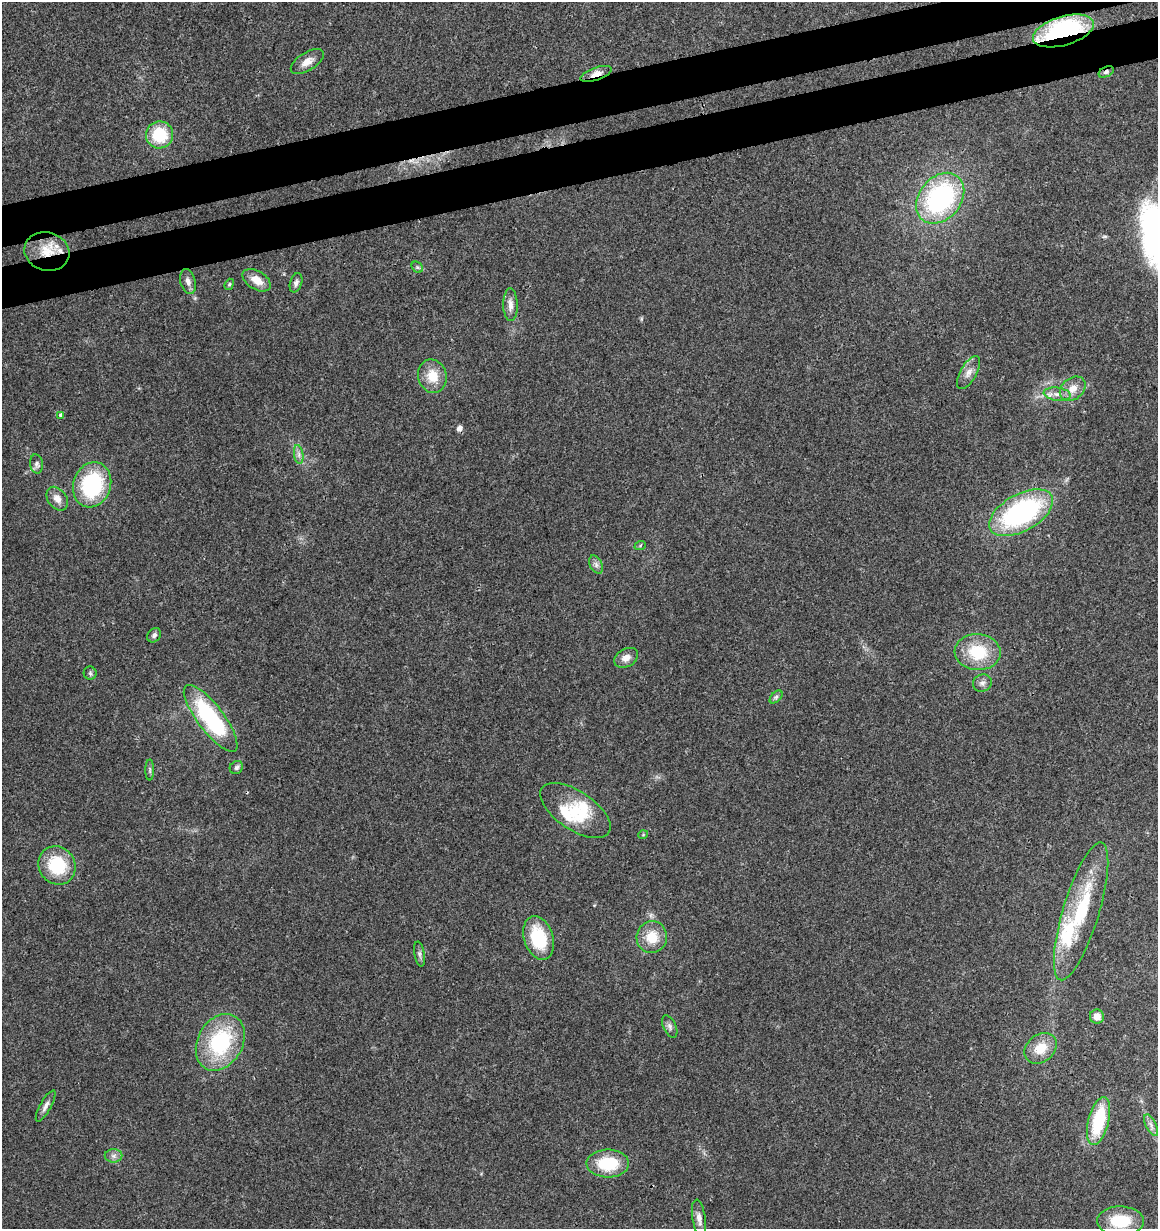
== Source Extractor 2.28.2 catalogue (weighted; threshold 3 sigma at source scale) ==
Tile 10 of 4 x 4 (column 2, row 3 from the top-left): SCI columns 1200-2355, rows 1291-2517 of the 4760 x 5028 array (HDU 1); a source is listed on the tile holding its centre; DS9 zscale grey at full resolution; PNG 1160 x 1231 px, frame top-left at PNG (2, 2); each listed source drawn as its Kron ellipse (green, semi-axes under 4 px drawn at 4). Shown black and unused: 6% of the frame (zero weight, under 3 of 4 exposures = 5% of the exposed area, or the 3 px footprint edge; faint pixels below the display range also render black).
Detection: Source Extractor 2.28.2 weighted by HDU 2 'WHT'; one run over the whole footprint, this tile lists its part. Background 0.043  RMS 0.0036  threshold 0.016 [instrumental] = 3 sigma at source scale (4.5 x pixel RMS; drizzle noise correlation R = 1.50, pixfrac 1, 0.0396/0.0396 arcsec/px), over >= 5 px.
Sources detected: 59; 1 inside a brighter object's white glare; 2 cosmic-ray / hot-pixel residue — neither listed nor drawn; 4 inside a brighter listed object's ellipse — not listed separately; the other 52 listed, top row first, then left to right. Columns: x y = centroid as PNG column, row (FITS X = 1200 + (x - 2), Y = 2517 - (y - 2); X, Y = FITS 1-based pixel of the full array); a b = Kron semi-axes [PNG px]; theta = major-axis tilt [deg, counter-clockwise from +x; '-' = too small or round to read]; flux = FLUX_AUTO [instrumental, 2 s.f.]
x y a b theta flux
1063 31 31 14 16 55
307 62 18 9 32 3.1
1106 72 8 5 27 0.99
596 74 16 6 20 3.5
159 135 13 13 - 14
940 198 28 21 51 55
47 251 23 19 -17 9.7
417 267 6 5 - 0.64
257 280 15 9 -32 4.4
188 281 12 7 -76 1.9
296 283 10 6 73 1.2
229 284 6 4 68 0.56
510 305 16 7 -89 2.5
968 373 18 8 60 2.8
432 376 17 14 -75 7
1073 389 14 10 38 4.1
1057 394 13 6 -8 2.3
61 415 4 3 - 1.7
299 454 9 4 -82 1.2
36 464 10 6 -80 1.2
92 485 23 18 71 32
57 499 13 9 -54 3
1021 513 35 18 29 64
640 546 6 3 21 0.39
596 565 10 6 -64 1.4
154 635 8 6 48 1.2
978 652 23 18 -4 15
626 658 13 9 29 2.7
90 673 6 6 - 0.7
982 683 9 8 - 1.6
776 697 8 4 45 0.78
211 718 40 13 -53 41
236 767 7 6 - 0.89
150 770 10 3 90 0.67
575 811 40 19 -34 14
643 835 5 3 - 0.28
57 865 20 18 -53 18
1081 911 72 18 73 26
652 937 16 15 - 7.4
539 938 22 14 -72 17
419 954 12 5 -80 1
1097 1017 7 7 - 3.1
670 1027 12 6 -65 1.4
220 1042 30 22 61 32
1041 1048 18 13 39 6.4
46 1106 17 5 61 1.7
1099 1121 25 10 76 21
1151 1125 12 5 -64 1.4
114 1156 9 6 0 1.4
608 1164 21 14 0 16
699 1218 19 6 -81 2.1
1120 1221 23 14 0 12
Overlapping masked pixels (flux is a lower limit): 4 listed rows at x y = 1063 31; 1106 72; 596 74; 47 251